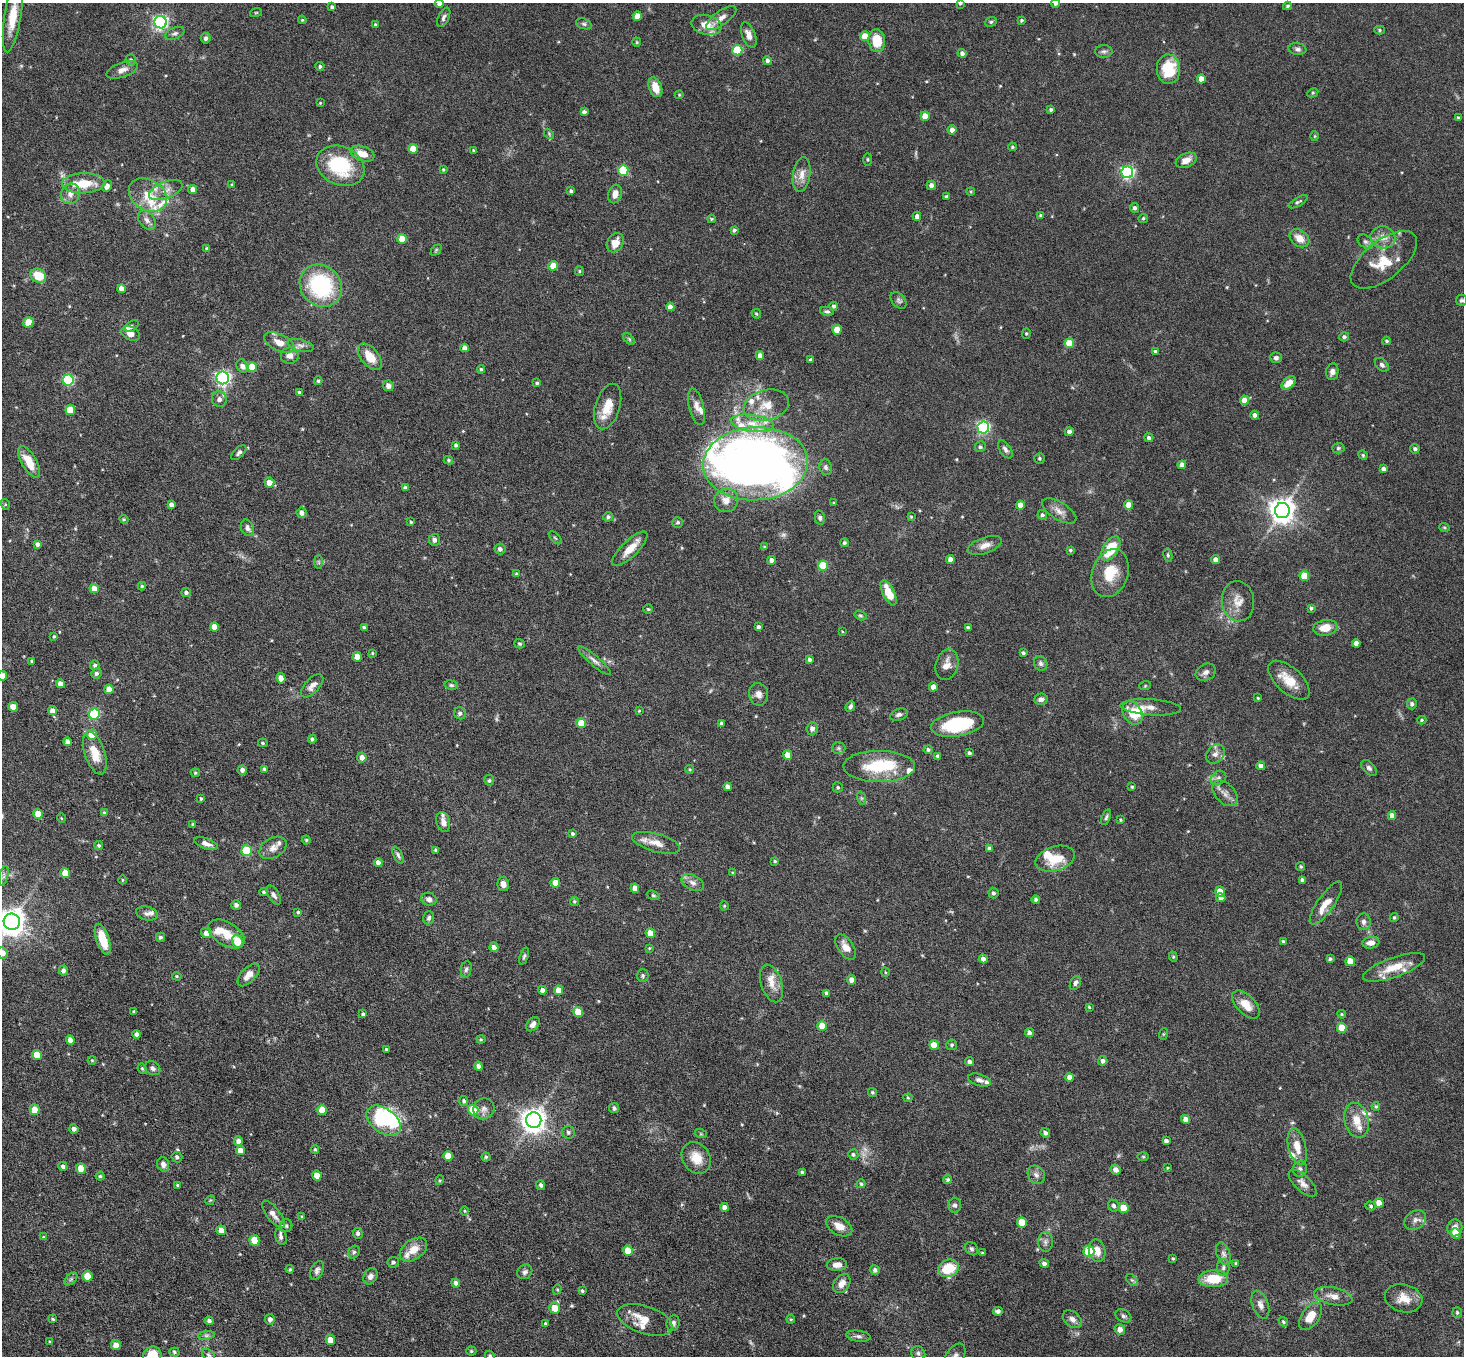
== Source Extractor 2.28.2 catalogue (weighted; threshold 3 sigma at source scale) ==
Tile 7 of 4 x 4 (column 3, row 2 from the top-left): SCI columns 2931-4392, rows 3004-4357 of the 5860 x 5865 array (HDU 1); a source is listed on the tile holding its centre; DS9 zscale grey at full resolution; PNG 1466 x 1358 px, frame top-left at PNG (2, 3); each listed source drawn as its Kron ellipse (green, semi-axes under 4 px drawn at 4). Nothing masked; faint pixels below the display range render black.
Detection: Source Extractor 2.28.2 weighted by HDU 2 'WHT'; one run over the whole footprint, this tile lists its part. Background 0.0744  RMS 0.0028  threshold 0.0116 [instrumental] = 3 sigma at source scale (4.09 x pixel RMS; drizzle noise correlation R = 1.36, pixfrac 0.8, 0.05/0.05 arcsec/px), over >= 5 px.
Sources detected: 548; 5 too faint to see at this stretch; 7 inside a brighter object's white glare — neither listed nor drawn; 23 inside a brighter listed object's ellipse — not listed separately; of the other 513, all 500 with FLUX_AUTO >= 0.218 (the completeness limit of this list) listed and drawn (13 fainter detections not listed), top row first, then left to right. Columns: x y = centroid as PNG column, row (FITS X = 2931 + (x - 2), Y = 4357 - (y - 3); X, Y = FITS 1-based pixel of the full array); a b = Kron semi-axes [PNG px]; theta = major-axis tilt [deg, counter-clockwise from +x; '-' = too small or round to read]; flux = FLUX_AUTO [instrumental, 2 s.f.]
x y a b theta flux
960 3 4 3 - 0.44
1055 3 4 4 - 0.9
439 4 4 4 - 0.81
1287 6 4 3 - 0.36
332 7 4 3 - 0.59
256 12 6 3 19 0.28
13 16 37 8 81 6
637 16 4 4 - 2.9
444 17 10 5 63 0.77
721 18 18 7 36 1.7
302 20 4 4 - 0.26
1021 20 3 3 - 0.37
160 22 6 6 - 62
991 22 6 4 22 0.44
584 24 8 5 -19 0.5
376 25 4 4 - 0.63
707 25 15 10 -13 4.3
1379 30 5 4 - 0.37
175 33 10 5 22 0.73
749 35 13 6 -68 2.1
865 36 5 5 - 4.1
206 38 5 5 - 0.82
877 41 11 8 -85 6.4
637 42 4 4 - 0.3
1297 49 9 6 -9 0.73
737 50 5 5 - 15
1104 51 9 6 0 0.77
962 53 4 4 - 0.8
131 60 5 5 - 0.46
767 60 4 4 - 0.73
320 66 4 4 - 0.53
1168 69 15 12 -88 9.7
122 70 16 7 20 1.7
1201 79 4 4 - 2.6
655 87 10 6 -69 3.8
1313 93 6 4 28 0.31
679 95 4 4 - 0.26
320 103 4 3 - 0.24
1051 109 4 4 - 0.51
584 112 4 4 - 0.81
925 116 5 4 - 3
1458 118 3 3 - 0.32
952 130 4 4 - 1.3
549 134 6 3 -47 0.29
1315 136 5 3 - 0.23
1012 147 4 4 - 0.42
413 149 5 4 - 3.9
473 150 4 3 - 0.32
362 154 12 7 -20 3.4
868 160 6 3 -89 0.32
1186 160 11 7 22 2.3
340 166 25 19 -25 17
443 170 3 3 - 0.37
623 170 5 5 - 14
1127 172 6 6 - 51
802 174 17 8 81 2.4
83 183 21 10 2 6.1
232 184 4 3 - 0.24
931 185 4 4 - 1.3
107 186 6 4 62 1.3
193 189 4 4 - 1.5
166 190 18 8 21 2.4
571 191 4 3 - 0.54
971 192 4 2 - 0.23
70 194 10 9 - 1.7
615 194 9 6 75 1.9
148 195 20 15 -31 6.4
946 197 4 3 - 0.43
1298 202 10 4 30 0.54
1134 208 5 4 - 0.63
917 216 4 4 - 1.1
1041 216 4 3 - 0.58
1143 218 5 4 - 0.43
711 219 4 3 - 0.26
147 220 11 7 -52 1.4
734 230 4 3 - 0.49
1383 237 12 11 - 2.6
1299 238 11 8 -36 2.9
402 239 5 5 - 5.6
1365 242 8 6 -37 0.73
615 243 10 7 58 3.2
207 249 4 3 - 0.43
436 250 6 4 46 0.35
1384 260 39 19 39 7.6
553 266 4 4 - 3.9
579 271 5 4 - 0.33
38 276 8 6 -29 5.7
321 286 22 20 -44 24
121 289 4 4 - 1.7
899 300 9 6 -49 0.72
1462 300 6 5 - 0.54
834 306 4 4 - 0.52
670 307 4 4 - 1.1
827 311 7 4 -11 0.52
756 314 5 4 - 0.39
28 322 5 5 - 4.7
132 326 7 5 34 0.59
837 330 5 4 - 4.2
1026 333 5 4 - 0.37
131 334 10 7 -28 1.9
1344 337 5 4 - 0.6
629 339 7 4 -45 0.42
1387 341 4 3 - 0.39
279 342 16 8 -25 2.6
1069 343 5 5 - 5.4
300 345 13 6 -14 1.2
465 348 4 4 - 1.6
1155 351 4 3 - 0.53
290 356 9 8 - 1.7
760 356 4 4 - 1.5
370 357 15 8 -51 4.6
1276 358 6 5 - 0.73
810 360 4 3 - 0.5
1382 365 8 5 -45 0.76
242 366 7 5 -52 1.1
252 367 5 5 - 5.7
481 369 4 4 - 0.41
1332 372 8 6 81 1.1
223 378 6 6 - 74
68 380 5 5 - 25
318 381 4 3 - 0.43
537 383 4 3 - 0.41
1288 383 8 5 43 2.7
388 386 5 5 - 1.5
299 392 4 4 - 0.46
219 399 8 7 - 1.2
1244 400 4 4 - 2.8
766 405 23 15 14 5.2
608 407 23 12 72 4.8
696 407 19 7 -76 2
70 410 5 5 - 6.1
1255 415 4 4 - 0.92
752 423 22 8 -8 4.2
983 427 6 6 - 45
1069 432 4 4 - 0.95
1149 438 4 4 - 0.66
456 445 4 3 - 0.52
980 447 5 5 - 0.58
1338 448 6 5 - 0.47
1005 449 10 5 -57 0.91
1415 449 5 4 - 0.62
239 453 9 5 45 0.75
1363 455 5 4 - 0.31
1039 458 5 5 - 0.42
448 460 5 4 - 0.43
29 462 17 7 -60 5.2
755 464 52 36 4 110
1182 465 4 4 - 1.4
826 467 8 6 -75 0.73
1383 469 4 4 - 1.1
269 483 5 5 - 2.3
405 488 4 4 - 0.85
726 500 12 11 - 2.3
834 503 4 3 - 0.22
5 504 5 3 - 0.3
171 505 4 4 - 1.1
1020 505 4 4 - 2.3
1129 505 4 4 - 3.6
1282 510 7 7 - 270
1059 511 19 8 -31 2.1
302 513 5 5 - 1.3
1042 515 5 4 - 0.62
608 517 5 5 - 0.61
820 517 7 5 -79 0.67
911 517 4 4 - 0.28
124 519 4 4 - 0.3
411 522 4 4 - 0.37
678 522 5 5 - 0.48
1444 527 5 3 - 0.26
247 528 8 6 -67 0.96
555 538 8 3 -44 0.31
434 540 6 5 - 0.88
844 543 4 4 - 0.49
37 544 4 4 - 0.89
985 545 18 8 19 2
764 547 3 3 - 0.34
1111 548 13 7 57 10
500 549 5 5 - 0.81
630 549 23 8 44 3.5
1070 550 4 4 - 0.38
1168 555 7 4 -82 0.42
950 559 4 4 - 1.6
772 560 4 4 - 1.4
1216 560 4 4 - 1.7
319 562 7 4 -89 0.4
823 566 5 5 - 11
1110 573 24 18 70 7.3
516 574 4 4 - 0.33
1304 576 5 5 - 6.7
142 586 4 4 - 0.34
94 589 4 4 - 2.4
186 592 5 4 - 0.75
889 593 14 5 -64 4.9
1238 601 20 16 -83 3.6
1311 608 4 3 - 0.49
648 609 5 4 - 0.35
860 615 6 4 -17 0.4
214 627 4 4 - 2.4
364 627 4 4 - 0.57
758 627 4 4 - 0.77
968 628 4 3 - 0.66
1325 628 12 7 9 3.8
842 631 3 3 - 0.24
54 636 3 3 - 0.32
1356 643 4 4 - 1.2
520 644 5 4 - 0.41
372 653 4 3 - 0.31
1023 653 3 3 - 0.5
357 657 5 4 - 3
594 660 21 5 -41 1.4
810 660 4 4 - 0.67
32 662 4 4 - 0.46
1041 663 8 6 -61 0.75
95 665 5 4 - 0.56
947 665 16 11 73 2.4
1206 672 10 8 27 1.2
96 673 5 5 - 0.67
3 676 5 4 - 2.2
281 678 5 4 - 1.8
1289 680 25 12 -42 5.2
60 684 4 4 - 1.6
451 685 7 4 -10 0.52
312 686 14 7 47 1.6
1145 686 6 4 19 0.29
933 687 4 4 - 2
109 689 4 4 - 3.1
759 694 11 9 -78 1.7
1258 698 3 3 - 0.28
1041 699 7 5 7 1.1
1412 704 5 5 - 0.75
850 706 6 4 66 0.74
13 707 5 4 - 3
1151 707 30 8 -4 2.5
53 711 4 4 - 1.5
639 711 3 3 - 0.23
460 713 6 6 - 0.85
1132 713 12 9 -57 4.6
94 714 5 5 - 24
899 715 9 5 20 0.86
1422 720 4 3 - 0.36
581 723 5 5 - 5.1
721 723 3 3 - 0.36
957 724 27 12 10 17
812 728 6 5 - 1.1
92 735 5 5 - 6.8
312 739 4 4 - 0.55
67 742 4 4 - 1.2
263 743 5 4 - 0.35
838 748 7 6 - 0.62
928 750 4 4 - 0.59
95 753 22 10 -72 4.7
969 753 4 3 - 0.55
1215 754 10 8 49 1.4
788 755 5 4 - 2.9
362 757 5 4 - 1.5
938 757 4 4 - 0.8
879 766 36 15 0 13
1261 766 4 4 - 1.3
1369 768 9 5 -44 0.75
264 769 4 3 - 0.4
690 769 4 4 - 0.31
242 770 4 4 - 0.98
195 773 5 4 - 0.34
1218 778 8 6 32 0.87
489 780 5 5 - 0.45
727 787 4 4 - 1.2
838 787 5 5 - 0.41
1132 787 3 3 - 0.32
1225 793 15 9 -46 1.9
861 798 7 4 -71 0.44
201 799 3 3 - 0.32
104 813 4 3 - 0.37
38 814 5 5 - 4.6
1392 816 4 4 - 1.5
1106 817 8 4 71 0.5
61 818 5 3 - 0.23
1121 820 3 3 - 0.29
443 822 10 7 -75 1.7
193 824 4 3 - 0.3
572 834 4 3 - 0.46
306 840 4 4 - 0.35
656 843 25 9 -15 3.1
206 844 12 5 -19 1.4
99 846 4 4 - 0.42
273 848 14 10 31 1.8
989 848 3 3 - 0.55
436 850 3 3 - 0.48
247 851 5 5 - 13
398 855 9 4 -63 0.64
1055 859 20 12 16 6.6
775 861 4 3 - 0.34
378 862 4 4 - 1.3
1301 867 4 4 - 0.38
65 873 5 5 - 4.7
733 873 4 3 - 0.32
4 876 10 4 77 0.73
122 880 4 3 - 0.27
1303 880 4 4 - 0.91
555 883 5 4 - 2.8
693 883 12 7 -28 1.4
503 884 7 5 -77 1.5
635 888 4 4 - 1.7
1220 891 5 4 - 3.2
264 892 4 4 - 0.43
993 893 5 5 - 0.61
274 895 11 5 -60 0.84
653 895 7 4 -18 0.4
1221 898 4 4 - 1.4
429 899 8 6 -19 1.2
1036 899 4 4 - 0.57
574 901 4 4 - 0.39
1326 903 25 8 55 3.4
236 905 5 4 - 0.87
724 906 4 4 - 0.31
298 912 3 3 - 0.38
147 913 11 7 -14 0.96
1394 917 4 4 - 0.38
429 918 6 5 - 0.63
12 922 8 8 - 340
1363 922 8 7 - 0.98
206 933 5 5 - 1.4
650 933 5 4 - 3.8
226 934 20 11 -32 4.9
160 937 4 4 - 0.53
103 939 16 6 -71 6
1283 941 3 3 - 0.35
238 942 7 5 -61 5.1
1371 943 8 6 8 1.9
494 947 5 4 - 1.3
846 947 14 7 -56 2.5
649 948 3 3 - 0.23
3 953 6 5 - 1.9
524 956 9 4 72 0.49
1173 957 5 4 - 0.33
983 959 4 4 - 1.1
1330 959 4 4 - 0.49
1350 961 5 5 - 4.2
1394 967 33 10 20 5.9
466 969 8 5 80 0.74
63 970 5 4 - 0.96
885 972 4 3 - 0.26
248 975 14 7 46 2.1
177 976 5 4 - 0.3
643 976 6 6 - 0.5
852 980 4 4 - 1.9
772 983 19 10 -72 3.1
1075 983 7 5 63 0.71
542 990 4 4 - 1.1
559 990 5 4 - 3
826 993 4 3 - 0.5
1246 1004 17 9 -46 3.5
1089 1007 3 3 - 0.3
134 1011 3 3 - 0.33
578 1012 5 5 - 4.8
363 1014 4 3 - 0.5
1342 1014 4 3 - 0.31
533 1024 8 5 49 1.2
822 1026 5 5 - 5.2
1342 1028 5 5 - 5.9
1029 1032 4 4 - 0.85
137 1034 4 4 - 0.91
1163 1034 6 3 71 0.28
481 1039 4 4 - 0.31
70 1040 4 4 - 1.7
934 1045 5 4 - 3.6
952 1045 5 5 - 0.45
386 1049 3 3 - 0.31
37 1055 5 5 - 4.7
92 1060 4 4 - 0.27
1103 1061 4 4 - 0.85
970 1062 4 4 - 0.72
478 1066 4 4 - 0.94
153 1068 8 6 -29 0.89
142 1069 5 4 - 0.32
1070 1077 4 4 - 1.8
979 1080 12 5 -17 0.96
872 1092 5 4 - 0.4
908 1098 4 4 - 0.29
464 1101 5 4 - 0.52
1376 1106 4 4 - 0.37
614 1108 5 5 - 0.79
484 1109 11 10 - 1.4
35 1110 5 5 - 2.8
322 1110 5 5 - 4.3
473 1110 5 5 - 8.7
1186 1119 4 4 - 1.5
534 1120 8 7 - 260
1357 1120 17 12 -76 3.7
384 1121 19 12 -37 13
74 1129 4 4 - 0.89
568 1132 6 6 - 0.65
1045 1133 5 4 - 0.91
701 1134 6 4 -18 0.31
238 1141 4 4 - 1.1
1166 1141 4 4 - 0.87
1297 1147 19 8 -76 3.3
315 1149 4 4 - 0.29
240 1151 5 4 - 2.5
853 1154 5 5 - 0.54
448 1156 5 4 - 4.2
177 1157 5 5 - 0.59
486 1157 4 4 - 0.34
1143 1157 6 4 -1 0.29
696 1158 17 13 -55 4.5
163 1164 7 6 - 1.3
63 1166 4 4 - 0.61
81 1168 5 5 - 3.5
1168 1168 3 3 - 0.23
1300 1169 8 7 - 0.79
1116 1170 5 4 - 1.2
802 1172 4 3 - 0.54
1036 1175 10 8 -56 1.1
100 1176 4 4 - 0.36
317 1176 5 4 - 2.7
948 1179 4 4 - 0.44
440 1180 5 3 - 0.3
1303 1183 18 7 -43 1.7
861 1184 4 3 - 0.4
178 1185 3 3 - 0.39
541 1185 5 4 - 0.69
210 1200 5 4 - 0.27
1379 1203 5 4 - 2.8
955 1205 7 6 - 0.73
1114 1206 6 5 - 0.88
1371 1206 5 4 - 0.44
724 1207 4 4 - 1.4
1124 1208 5 5 - 5.5
464 1211 5 3 - 0.26
273 1214 16 6 -52 1.9
302 1216 3 3 - 0.24
1415 1220 11 9 33 1.4
1022 1223 5 5 - 6.5
286 1226 6 6 - 0.59
839 1226 14 8 -29 2.5
1455 1228 8 7 - 1.9
221 1230 5 4 - 1.7
358 1233 5 5 - 0.71
1455 1233 5 5 - 4.4
43 1237 4 4 - 0.24
281 1237 8 5 -66 0.92
254 1240 5 5 - 5.2
1045 1242 10 7 -90 1
971 1249 7 6 - 0.62
413 1250 15 10 36 4
628 1251 5 5 - 4.4
1089 1251 5 5 - 15
1097 1251 11 8 -78 2.5
354 1252 7 5 62 0.56
982 1253 4 3 - 0.29
1223 1254 12 6 -68 1.1
1173 1258 4 3 - 0.29
393 1262 6 5 - 0.49
1044 1263 5 4 - 0.76
1236 1263 4 3 - 0.29
837 1265 10 6 4 1.6
948 1268 11 8 22 7.1
1223 1268 8 6 87 0.81
290 1269 4 3 - 0.31
317 1270 10 6 64 0.89
875 1270 5 4 - 0.75
525 1272 8 7 - 0.8
87 1276 5 5 - 4.8
370 1276 8 6 58 1.1
71 1279 7 4 45 0.51
1213 1279 14 8 3 7.1
1132 1280 7 4 -43 0.47
456 1283 4 4 - 0.86
842 1284 10 7 52 2
557 1289 5 4 - 0.32
582 1291 4 3 - 0.39
1333 1296 19 8 -11 2.4
1404 1298 19 14 -14 3.7
1260 1305 14 8 -70 1.5
555 1308 5 5 - 4.2
998 1311 5 4 - 0.73
1457 1312 5 5 - 0.47
1123 1316 8 6 -29 0.66
1311 1316 15 9 55 4.1
53 1319 4 3 - 0.37
270 1319 5 5 - 0.83
791 1319 4 4 - 0.3
1072 1319 10 7 -38 1.3
645 1320 28 14 -18 5.3
209 1321 4 4 - 0.78
1283 1322 5 3 - 0.44
673 1323 8 6 71 0.89
546 1324 3 3 - 0.4
1120 1329 5 5 - 1.7
206 1335 8 4 8 0.57
858 1336 12 5 -7 0.92
330 1340 5 4 - 2
50 1342 4 3 - 0.27
116 1345 5 4 - 2
471 1351 5 4 - 0.4
174 1352 5 4 - 0.44
918 1353 7 6 - 0.7
152 1355 9 8 - 5
208 1355 7 5 -40 0.44
490 1356 5 4 - 0.44
955 1356 14 8 55 1.7
Isophote crosses this tile's border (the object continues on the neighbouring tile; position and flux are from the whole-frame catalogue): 10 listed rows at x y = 960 3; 1055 3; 439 4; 13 16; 3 676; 12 922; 3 953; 152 1355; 490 1356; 955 1356